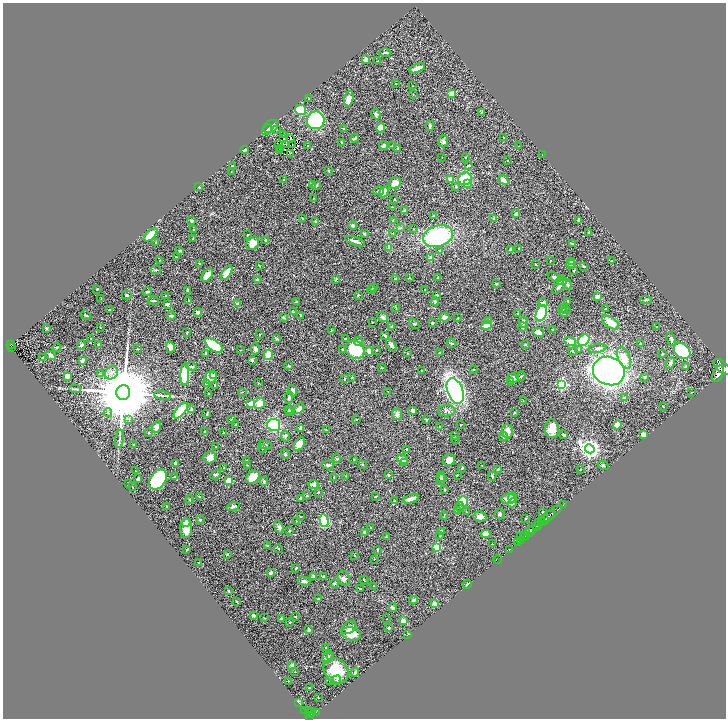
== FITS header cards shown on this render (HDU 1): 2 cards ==
NAXIS1  =                 1447
NAXIS2  =                 1432

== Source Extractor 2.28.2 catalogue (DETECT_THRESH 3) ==
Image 1447 x 1432 px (HDU 1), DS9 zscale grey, zoomed out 1/2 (1 PNG px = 2 x 2 image px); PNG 728 x 720 px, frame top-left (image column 2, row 1431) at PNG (3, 3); each listed source drawn as its Kron ellipse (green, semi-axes under 4 px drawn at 4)
Background 1.04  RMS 0.034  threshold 0.103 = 3 sigma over >= 5 px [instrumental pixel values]
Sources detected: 485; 44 cannot appear on this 1/2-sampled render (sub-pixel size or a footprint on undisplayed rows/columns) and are neither listed nor drawn; the other 441 listed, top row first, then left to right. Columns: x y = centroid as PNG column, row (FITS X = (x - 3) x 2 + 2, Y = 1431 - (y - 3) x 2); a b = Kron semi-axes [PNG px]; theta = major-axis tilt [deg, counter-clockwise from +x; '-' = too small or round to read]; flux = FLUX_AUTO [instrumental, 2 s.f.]
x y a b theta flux
385 53 6 2 2 11
366 60 4 4 - 28
378 61 4 2 - 6.5
417 68 8 3 21 76
396 84 3 2 - 3.7
413 86 2 1 - 2
413 94 2 2 - 2.9
452 94 3 2 - 66
309 99 2 2 - 5
349 99 8 4 78 50
301 110 5 5 - 100
481 112 2 2 - 3.7
376 114 5 4 - 12
316 120 9 9 - 660
430 126 5 3 - 13
271 127 8 6 33 29
381 128 5 4 - 79
343 129 3 3 - 6.2
267 130 6 3 52 9.5
276 130 2 2 - 2.4
284 134 4 1 - 5.4
504 137 2 2 - 2.1
290 138 2 1 - 1.1
355 138 4 2 - 9.9
283 139 2 1 - 3.2
443 141 6 5 - 14
342 142 4 3 - 5.2
286 144 2 1 - 0.72
292 144 2 1 - 1.9
279 145 2 1 - 0.17
308 145 3 2 - 3
384 146 5 4 - 13
392 146 3 3 - 4.2
519 146 2 2 - 2.3
280 148 3 1 - 2.4
397 149 3 2 - 5
244 150 4 2 - 13
279 151 2 2 - 4.2
290 153 2 1 - 13
542 155 2 1 - 1.5
442 157 2 2 - 2
465 157 2 1 - 2.7
507 161 2 1 - 2.6
232 166 2 2 - 9
469 166 4 3 - 7.4
328 171 3 3 - 6.9
231 172 2 2 - 2.3
450 179 4 3 - 43
465 179 7 6 - 250
283 180 2 2 - 2.4
503 180 5 3 - 32
395 183 6 5 - 63
467 183 3 2 - 49
313 185 3 2 - 4.4
316 185 3 3 - 5.8
456 186 3 2 - 4.4
199 187 2 2 - 8.9
379 191 5 3 - 17
384 192 6 3 59 52
313 198 2 2 - 1.9
394 200 2 2 - 4.4
393 207 2 2 - 2.2
405 210 3 2 - 20
516 214 3 3 - 21
433 215 2 2 - 8.8
302 218 3 2 - 5.7
494 218 2 2 - 7.7
579 220 4 3 - 6.7
192 221 3 2 - 7.3
315 221 3 3 - 10
393 221 3 3 - 4.2
353 226 4 3 - 11
401 228 3 2 - 4.3
414 229 2 2 - 2.8
193 230 2 2 - 7.1
589 232 2 2 - 4.4
393 233 3 2 - 3.6
364 234 4 3 - 8.1
151 235 8 4 43 110
248 235 3 2 - 3.1
438 236 15 10 17 690
193 239 2 2 - 6.5
266 240 3 3 - 12
355 241 10 3 -19 30
156 243 3 2 - 3.5
253 243 7 6 - 76
572 243 3 2 - 6.4
389 247 3 3 - 12
519 248 2 2 - 4.1
510 249 4 2 - 14
180 250 3 2 - 8.6
440 251 4 3 - 5.3
176 257 3 2 - 4
431 258 2 2 - 59
159 261 2 1 - 1.9
550 261 3 2 - 2.5
572 261 3 3 - 15
612 261 3 2 - 4.9
200 264 3 2 - 4.2
571 264 5 3 - 42
259 265 2 1 - 3.8
536 265 2 2 - 5
584 266 3 2 - 10
155 270 5 2 - 5.4
574 271 3 2 - 3
227 273 8 3 56 97
207 275 7 4 51 88
555 277 7 3 -19 16
409 278 2 2 - 4.1
437 278 3 3 - 4.6
336 279 4 2 - 5
396 279 3 2 - 16
257 280 4 2 - 11
562 281 5 4 - 12
496 284 3 3 - 3.8
567 284 5 3 - 17
560 286 10 3 48 37
374 288 3 3 - 4.1
97 289 2 2 - 4.8
372 289 4 2 - 3.3
425 289 3 1 - 2.3
187 290 2 2 - 11
147 292 4 2 - 8.6
127 295 5 3 - 11
165 295 3 2 - 3.4
358 295 3 2 - 7.1
437 295 2 2 - 15
597 296 3 3 - 23
101 299 3 2 - 2.4
646 300 5 2 - 9.1
153 301 5 2 - 9.6
189 301 3 3 - 7.1
435 301 4 3 - 4.8
568 301 2 2 - 7.4
296 302 3 2 - 7.1
543 302 5 3 - 16
237 303 4 3 - 11
167 304 3 2 - 19
396 307 3 2 - 3.6
562 309 3 3 - 5.3
605 309 3 2 - 4.6
109 310 2 2 - 5.9
566 310 4 2 - 4.9
198 312 4 3 - 14
293 312 3 2 - 3.6
517 313 2 2 - 3.9
541 313 8 5 70 820
564 313 4 3 - 21
86 315 5 2 - 7.4
301 315 3 2 - 5.1
171 316 4 3 - 9.9
284 317 3 2 - 9.3
383 317 5 4 - 18
444 317 5 3 - 39
458 318 3 2 - 3
489 320 4 3 - 11
372 322 2 1 - 2.9
610 322 10 5 -35 96
432 323 2 2 - 9.6
523 323 6 3 -72 22
414 324 6 2 -47 5.1
487 325 6 3 35 66
391 326 4 3 - 5.9
100 327 3 1 - 2.3
523 327 4 3 - 8.8
656 327 3 2 - 6.2
46 328 3 2 - 7.6
331 330 2 2 - 4.1
553 330 3 2 - 3.6
538 332 6 3 -10 50
187 333 3 2 - 3.7
259 334 2 2 - 3.8
385 336 4 3 - 10
91 339 2 1 - 2.8
277 339 4 3 - 6.7
345 339 3 3 - 6.9
671 339 7 3 -71 17
584 340 6 5 - 280
358 341 4 3 - 9.1
570 341 6 3 -23 66
451 343 5 2 - 6.3
98 344 3 2 - 9.2
641 344 2 2 - 8.6
11 345 4 2 - 59
82 345 5 4 - 9.9
214 345 11 5 -34 270
391 345 7 4 -58 19
525 345 3 2 - 9.6
12 347 2 1 - 4.9
57 347 4 2 - 6.9
170 347 6 4 -76 29
598 348 9 4 9 19
138 349 3 2 - 4.5
255 349 5 4 - 24
241 350 3 2 - 2.4
343 350 2 2 - 7.7
355 350 10 8 -41 260
376 350 2 2 - 3.6
579 350 4 3 - 5.4
369 351 5 4 - 27
573 351 3 2 - 6.5
682 351 9 7 -44 670
440 352 2 2 - 6.7
206 353 4 3 - 7.3
408 353 2 2 - 2.5
662 354 3 3 - 7.6
51 355 5 3 - 19
268 355 5 3 - 110
43 358 3 3 - 7
624 358 11 6 -66 87
83 360 3 2 - 28
252 360 3 2 - 9.3
670 363 6 4 67 23
289 366 4 3 - 5
686 366 3 2 - 7.7
191 367 5 3 - 16
722 367 10 5 -42 5400
381 368 2 2 - 4.7
421 370 2 1 - 2.8
473 370 2 2 - 4.3
609 371 16 14 -21 2500
111 373 7 5 42 31
101 374 4 3 - 8.5
185 374 11 4 89 390
718 374 9 5 64 4400
214 375 3 2 - 7.2
67 376 3 3 - 39
521 376 5 3 - 6.5
211 377 7 5 47 53
352 377 2 2 - 4.2
644 377 3 2 - 8.7
513 378 5 4 - 32
344 379 3 2 - 5.2
511 381 3 3 - 24
258 383 2 2 - 3.2
206 384 3 3 - 24
562 384 3 3 - 790
215 386 4 2 - 5.4
75 389 6 3 -10 8.6
292 390 6 4 -71 16
388 391 2 1 - 1.5
455 391 13 7 -69 1800
243 392 2 2 - 3
691 392 3 2 - 2.5
123 393 7 7 - 95000
209 394 3 2 - 4.8
163 395 8 3 -10 15
289 398 6 4 75 12
624 398 3 2 - 7.5
523 401 2 1 - 2.1
260 403 5 5 - 81
251 404 4 4 - 64
663 406 3 2 - 2.5
191 409 4 3 - 7.1
299 409 6 4 43 21
289 410 3 2 - 4.8
413 410 4 3 - 18
181 411 10 4 49 410
289 411 3 2 - 3.7
447 411 9 5 2 19
108 413 4 3 - 8.9
514 413 3 2 - 5.5
207 414 3 2 - 7.7
397 414 6 5 - 18
129 419 4 3 - 6.9
356 419 2 2 - 3.9
231 420 3 2 - 4.1
426 420 3 2 - 3.8
235 425 2 2 - 7.4
274 425 6 6 - 430
460 425 2 2 - 4.5
617 425 4 4 - 59
439 426 2 2 - 4.1
157 427 6 4 66 36
300 428 4 2 - 8.6
552 429 9 7 -84 97
326 430 3 2 - 4.9
507 431 7 5 -90 53
204 432 3 2 - 3.8
224 432 3 2 - 5.4
148 433 2 2 - 5.1
643 434 3 3 - 45
564 435 4 2 - 8.6
285 436 5 3 - 10
455 436 3 2 - 7
503 437 4 3 - 14
119 439 9 2 80 12
456 440 2 1 - 5.8
299 444 7 5 57 64
134 445 3 2 - 5.7
265 445 7 3 -11 8.4
216 447 2 2 - 3.5
263 449 3 2 - 2.8
407 449 2 2 - 7.8
590 449 5 4 - 3900
285 454 5 3 - 7.2
210 458 6 6 - 37
337 459 4 2 - 4.4
402 459 6 3 -27 44
246 460 2 2 - 2.5
354 460 2 2 - 4.1
449 460 6 5 - 47
404 462 3 3 - 6.9
175 463 3 2 - 15
362 464 2 2 - 9.2
248 465 3 2 - 3.8
328 465 6 3 3 11
482 465 2 2 - 2.1
603 465 5 4 - 13
224 468 2 2 - 2.5
462 468 3 3 - 6.3
498 469 2 2 - 5.8
580 469 2 1 - 2.9
135 471 2 1 - 1.8
216 475 6 3 30 11
388 475 3 2 - 8.2
457 475 2 2 - 5
174 476 3 2 - 3.1
346 476 4 2 - 3.9
492 476 4 3 - 5.8
253 477 7 6 - 130
334 477 3 2 - 3
441 477 5 3 - 7.4
138 479 4 2 - 14
158 479 11 7 55 720
441 479 6 4 77 10
229 480 3 3 - 94
264 481 4 2 - 9.5
128 483 2 2 - 2.5
314 485 4 3 - 29
132 487 4 2 - 3.1
445 490 3 2 - 4.3
318 492 3 2 - 3.1
199 496 4 2 - 4.6
307 496 2 2 - 6.3
375 497 3 2 - 4.7
513 497 5 3 - 16
300 498 2 2 - 21
410 499 8 3 20 35
508 499 7 5 1 54
190 500 4 3 - 7.1
394 501 3 2 - 3.9
463 501 5 5 - 120
513 503 5 3 - 33
563 505 2 1 - 27
167 507 2 2 - 8.9
233 507 7 3 21 14
460 507 5 3 - 6.4
457 511 2 2 - 2.9
466 512 3 2 - 3
543 512 4 2 - 3.8
552 513 13 2 39 850
499 514 5 5 - 12
550 515 2 1 - 280
444 516 4 3 - 4.9
480 516 7 5 -8 26
300 517 3 2 - 2.9
546 518 11 2 44 1200
525 519 3 2 - 3.5
200 520 3 2 - 18
296 521 2 1 - 2.7
324 521 6 4 -75 500
542 521 3 1 - 190
186 523 4 4 - 67
539 523 4 3 - 550
537 526 5 2 - 1300
279 527 7 4 -72 17
371 527 2 2 - 3.6
186 528 10 6 86 75
533 530 2 2 - 250
289 531 4 3 - 6.3
441 531 3 2 - 17
529 531 5 3 - 1100
364 532 3 3 - 8.9
486 534 4 4 - 61
440 536 2 2 - 3.2
524 536 5 3 - 2200
386 537 3 2 - 4
520 537 2 1 - 160
520 540 2 2 - 380
517 542 3 2 - 910
492 544 2 2 - 6.8
267 546 3 2 - 4.3
437 547 3 3 - 340
279 549 3 3 - 4.8
509 549 2 1 - 210
187 550 4 2 - 5.4
377 550 3 2 - 4.9
227 554 2 2 - 5.6
354 555 4 3 - 6.6
374 559 2 1 - 2.3
498 559 4 1 - 20
199 562 2 2 - 2.5
296 568 3 2 - 7.6
270 573 4 3 - 16
323 576 4 2 - 5.8
313 577 4 3 - 13
344 578 8 5 -67 23
364 580 4 2 - 4.6
304 581 6 3 -15 15
334 583 4 3 - 8
467 584 4 2 - 5.3
373 586 2 1 - 2.3
360 589 4 3 - 7.8
229 591 3 2 - 5.2
318 599 3 2 - 7.7
414 600 4 3 - 17
237 602 4 2 - 4.8
434 603 3 3 - 28
393 608 4 3 - 13
253 615 4 3 - 9.4
295 617 3 2 - 4.5
264 618 3 2 - 3.2
281 619 3 2 - 13
387 619 2 1 - 1.7
403 621 4 3 - 28
290 622 3 2 - 4.4
349 627 8 5 41 28
388 628 2 2 - 36
309 630 4 3 - 9.5
351 634 9 6 -16 87
408 634 3 2 - 5.4
325 647 2 2 - 2.6
331 656 3 2 - 4.5
327 657 7 4 61 16
292 666 3 3 - 34
336 671 14 11 -49 190
295 672 2 2 - 2.1
355 672 4 3 - 14
336 680 5 4 - 11
288 681 2 1 - 1.6
330 681 3 3 - 3.8
310 688 2 1 - 2.3
318 697 2 1 - 23
298 702 3 2 - 6.8
305 710 3 1 - 50
308 712 4 2 - 230
312 712 3 2 - 13
316 712 2 2 - 140
310 714 3 2 - 280
310 716 3 2 - 360
At the frame edge (FLAGS 8, measured only in part): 1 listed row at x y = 722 367
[44 sub-pixel or undisplayed-footprint detections neither listed nor drawn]